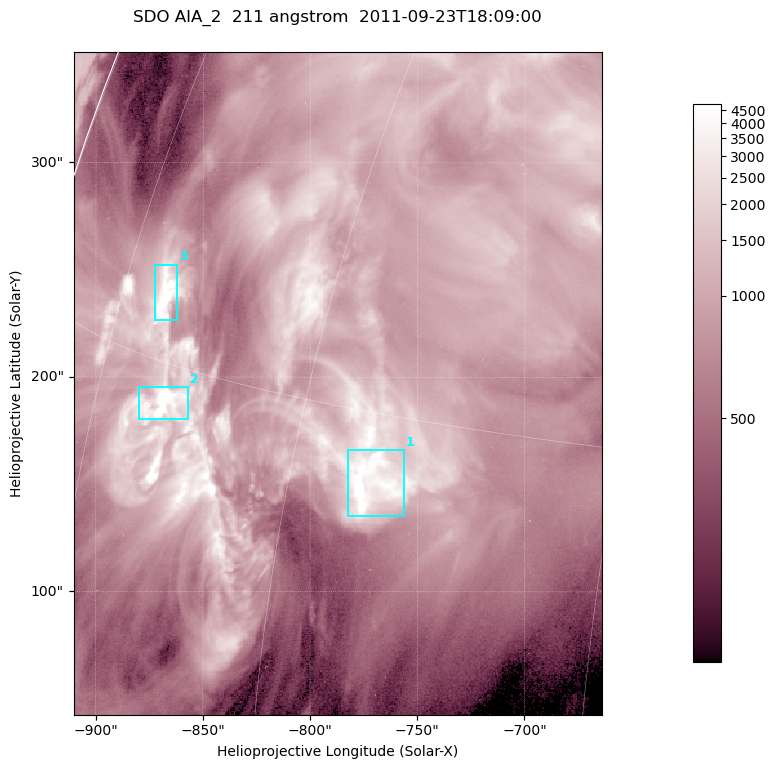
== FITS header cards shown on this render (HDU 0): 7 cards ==
TELESCOP= 'SDO     '           /
INSTRUME= 'AIA_2   '           /
WAVELNTH=                  211 /
WAVEUNIT= 'angstrom'           /
DATE-OBS= '2011-09-23T18:09:00.62' /
CTYPE1  = 'HPLN-TAN'           /
CTYPE2  = 'HPLT-TAN'           /

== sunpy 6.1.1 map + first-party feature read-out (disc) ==
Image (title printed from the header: SDO AIA_2  211 angstrom  2011-09-23T18:09:00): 410 x 514 px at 0.601 arcsec/px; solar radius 957 arcsec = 1592 px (partial field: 2.6% of the solar disc is inside the frame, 99% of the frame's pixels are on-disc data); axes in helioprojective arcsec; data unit not stated in the header (colour bar unlabelled)
Pointing: header CRPIX1/2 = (2038.91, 2046.17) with CRVAL1/2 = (0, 0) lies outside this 410 x 514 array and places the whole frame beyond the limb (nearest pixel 1.4 R_sun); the SolarSoft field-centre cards XCEN/YCEN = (-787.1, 197.1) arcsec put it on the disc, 1311 arcsec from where CRPIX/CRVAL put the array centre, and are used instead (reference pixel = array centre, CRVAL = XCEN/YCEN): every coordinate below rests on XCEN/YCEN
Orientation: roll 0.0564 deg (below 1 deg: not rotated)
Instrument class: DISC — disc imager (sunpy class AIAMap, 211 A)
Bright regions (active regions / flare kernels): reference = the on-disc median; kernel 3 px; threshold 5 sigma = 2541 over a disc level ~841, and >= 1.15x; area >= 210 px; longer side >= 5 px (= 3 arcsec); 3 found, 3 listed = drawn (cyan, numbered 1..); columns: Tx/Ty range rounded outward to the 2 arcsec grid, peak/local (2 s.f.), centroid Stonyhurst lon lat
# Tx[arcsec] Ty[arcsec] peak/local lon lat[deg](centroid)
1 -784..-756 134..166 8.7 -56 +13
2 -880..-856 180..196 10 -69 +14
3 -874..-862 226..252 8.7 -71 +17